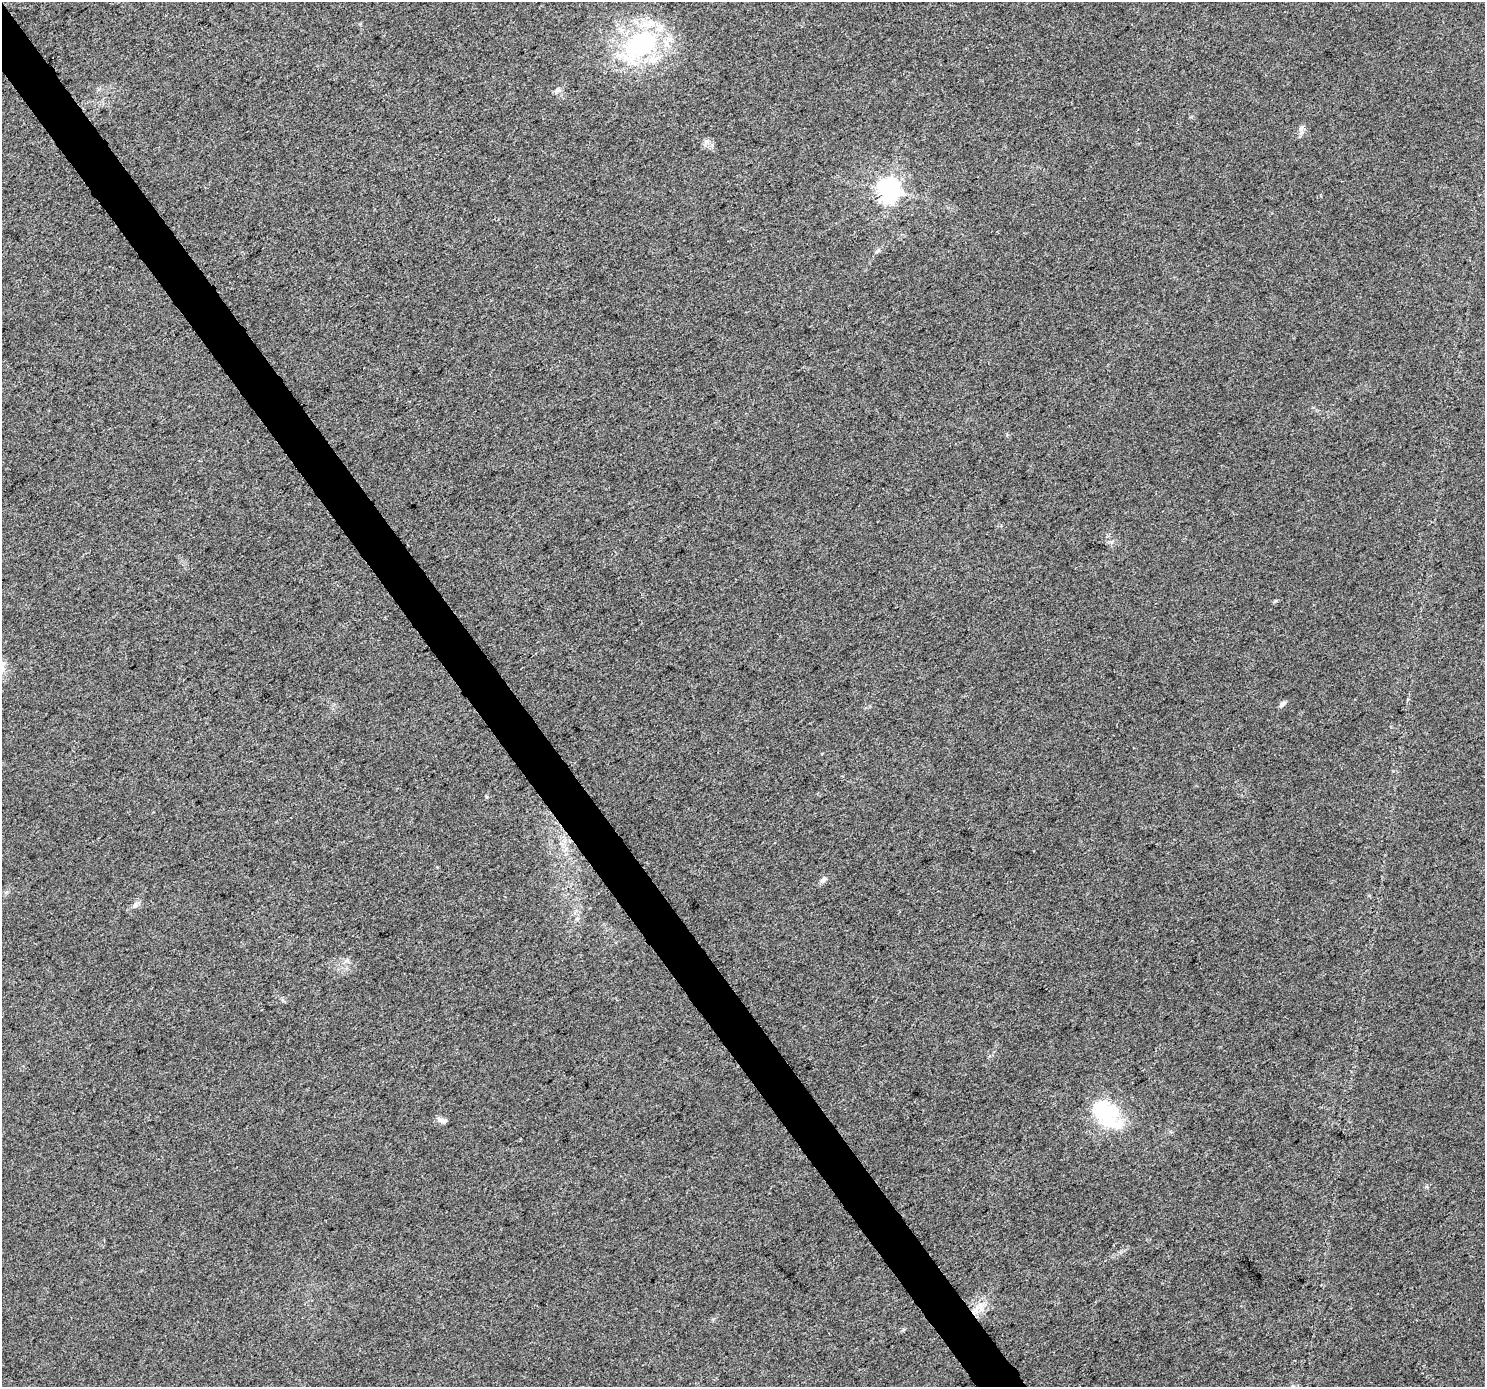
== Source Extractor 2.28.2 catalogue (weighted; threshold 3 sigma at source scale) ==
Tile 11 of 4 x 4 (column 3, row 3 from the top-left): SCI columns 2973-4455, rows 1578-2962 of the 5940 x 5862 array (HDU 1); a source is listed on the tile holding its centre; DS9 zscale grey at full resolution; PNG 1487 x 1389 px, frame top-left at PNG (2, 2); no overlay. Shown black and unused: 3% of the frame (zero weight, under 3 of 5 exposures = <1% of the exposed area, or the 3 px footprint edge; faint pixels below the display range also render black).
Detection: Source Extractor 2.28.2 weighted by HDU 2 'WHT'; one run over the whole footprint, this tile lists its part. Background 0.0143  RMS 0.0045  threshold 0.0201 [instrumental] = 3 sigma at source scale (4.5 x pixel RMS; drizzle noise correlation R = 1.50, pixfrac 1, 0.0396/0.0396 arcsec/px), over >= 5 px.
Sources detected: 12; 1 inside a brighter object's white glare — not listed; the other 11 listed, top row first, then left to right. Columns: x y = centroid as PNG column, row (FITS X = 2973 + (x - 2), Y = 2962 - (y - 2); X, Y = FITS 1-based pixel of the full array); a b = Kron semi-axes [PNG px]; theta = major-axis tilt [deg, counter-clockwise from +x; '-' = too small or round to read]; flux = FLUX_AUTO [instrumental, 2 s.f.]
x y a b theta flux
642 44 44 28 38 67
557 90 10 6 51 1.5
706 141 7 5 45 1.2
889 190 7 7 - 330
1275 601 6 4 44 0.54
1282 704 10 5 40 1.2
823 880 10 6 41 1.6
135 905 10 7 56 1.8
1108 1115 35 28 -52 29
442 1121 12 6 -18 1.9
976 1310 13 8 65 4.6